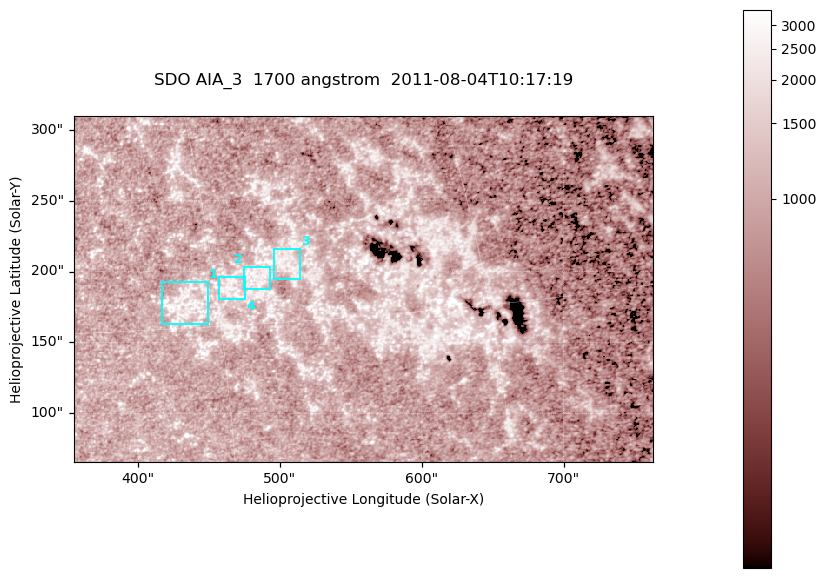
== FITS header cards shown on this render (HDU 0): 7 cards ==
TELESCOP= 'SDO     '           /
INSTRUME= 'AIA_3   '           /
WAVELNTH=                 1700 /
WAVEUNIT= 'angstrom'           /
DATE-OBS= '2011-08-04T10:17:19.715' /
CTYPE1  = 'HPLN-TAN'           /
CTYPE2  = 'HPLT-TAN'           /

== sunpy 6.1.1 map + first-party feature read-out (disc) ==
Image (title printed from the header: SDO AIA_3  1700 angstrom  2011-08-04T10:17:19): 666 x 399 px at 0.613 arcsec/px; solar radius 946 arcsec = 1543 px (partial field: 3.6% of the solar disc is inside the frame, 100% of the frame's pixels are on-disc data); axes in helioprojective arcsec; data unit not stated in the header (colour bar unlabelled)
Pointing: header CRPIX1/2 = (2049.23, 2048.32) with CRVAL1/2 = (0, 0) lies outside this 666 x 399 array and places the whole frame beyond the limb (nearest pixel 1.4 R_sun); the SolarSoft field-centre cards XCEN/YCEN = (558.7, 187.7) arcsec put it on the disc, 2082 arcsec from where CRPIX/CRVAL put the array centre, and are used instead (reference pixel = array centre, CRVAL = XCEN/YCEN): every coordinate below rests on XCEN/YCEN
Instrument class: DISC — disc imager (sunpy class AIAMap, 1700 A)
Bright regions (active regions / flare kernels): reference = the on-disc median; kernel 5 px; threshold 5 sigma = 1313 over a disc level ~970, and >= 1.15x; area >= 265 px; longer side >= 5 px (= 3.1 arcsec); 4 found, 4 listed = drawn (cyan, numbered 1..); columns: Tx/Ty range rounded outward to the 2 arcsec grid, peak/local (2 s.f.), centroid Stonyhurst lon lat
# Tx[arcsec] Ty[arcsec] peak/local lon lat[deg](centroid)
1 416..450 162..192 3.6 +28 +16
2 474..494 188..204 2.9 +32 +17
3 494..514 194..216 2.8 +34 +18
4 456..476 180..196 3.3 +31 +17